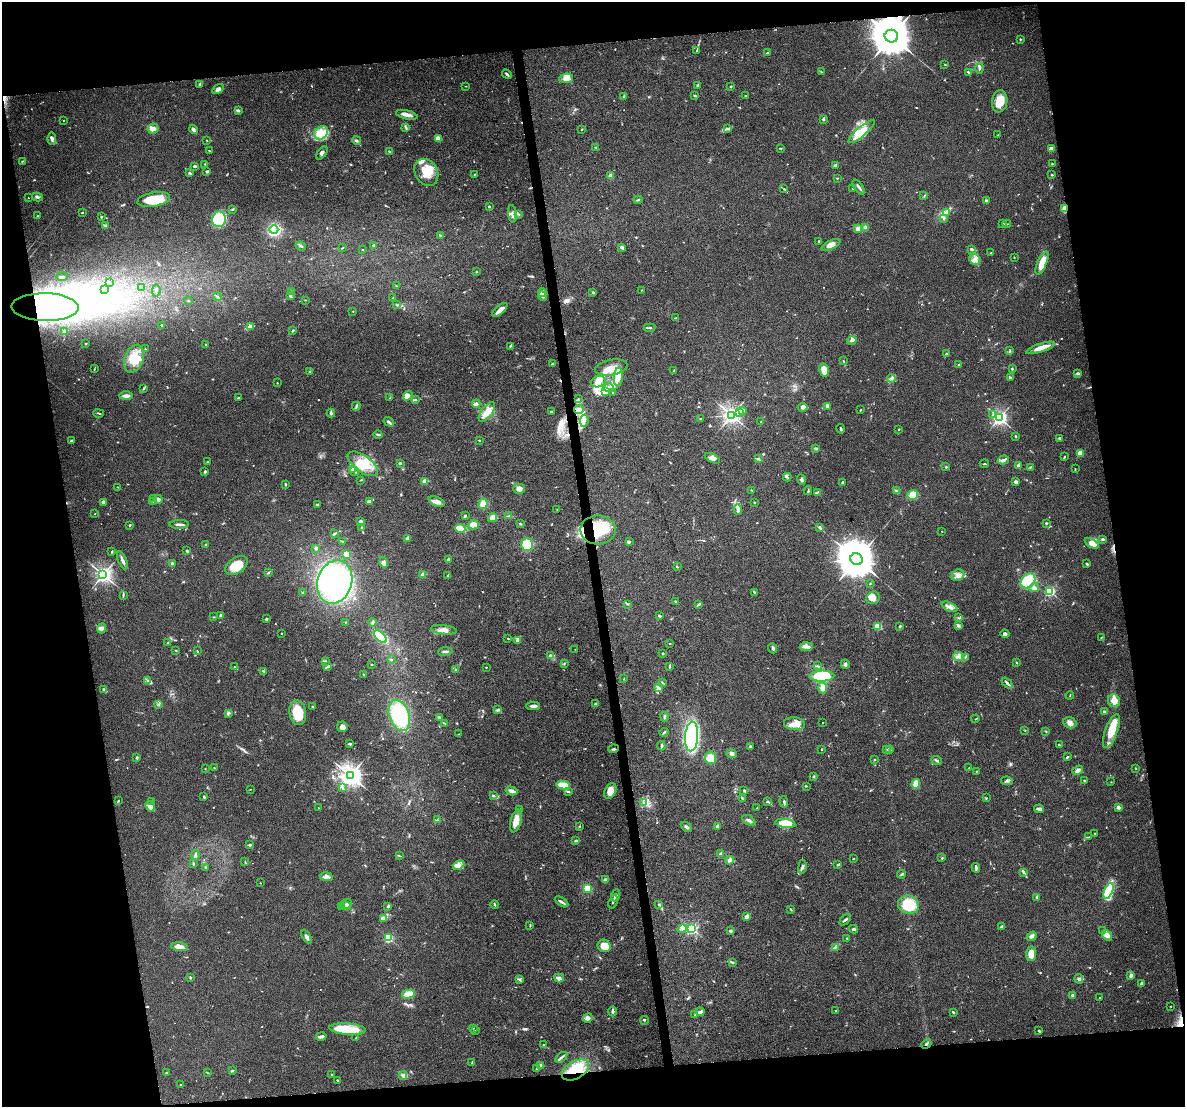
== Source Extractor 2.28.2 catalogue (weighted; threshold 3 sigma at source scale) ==
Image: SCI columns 1-4731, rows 61-4477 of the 4731 x 4494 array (HDU 1 of 3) = the unmasked area's bounding box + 8 px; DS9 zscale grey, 4 x 4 block average (1 PNG px = mean of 4 x 4 image px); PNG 1187 x 1109 px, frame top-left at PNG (2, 2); each listed source drawn as its Kron ellipse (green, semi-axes under 4 px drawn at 4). Shown black and unused: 20% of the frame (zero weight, under 6 of 12 exposures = <1% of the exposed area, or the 3 px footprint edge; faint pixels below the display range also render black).
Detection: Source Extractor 2.28.2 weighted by HDU 2 'WHT'. Background 0.0368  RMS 0.0023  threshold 0.00935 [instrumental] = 3 sigma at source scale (4.09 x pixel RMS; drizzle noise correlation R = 1.36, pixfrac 0.8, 0.0396/0.0396 arcsec/px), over >= 5 px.
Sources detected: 814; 3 too faint to see at this stretch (4 x 4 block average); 17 inside a brighter object's white glare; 6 cosmic-ray / hot-pixel residue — neither listed nor drawn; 23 coinciding with a brighter row at this scale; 58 inside a brighter listed object's ellipse — not listed separately; of the other 707, all 500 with FLUX_AUTO >= 0.585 (the completeness limit of this list) listed and drawn (207 fainter detections not listed), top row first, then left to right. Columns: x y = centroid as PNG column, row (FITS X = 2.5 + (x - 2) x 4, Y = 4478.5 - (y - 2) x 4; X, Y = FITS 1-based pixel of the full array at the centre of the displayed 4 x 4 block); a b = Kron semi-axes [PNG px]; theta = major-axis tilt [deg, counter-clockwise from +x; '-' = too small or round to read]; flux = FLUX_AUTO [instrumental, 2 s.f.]
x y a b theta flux
891 36 7 6 - 7600
1020 39 2 2 - 0.81
697 50 3 2 - 0.89
767 53 4 2 - 1.5
945 64 2 2 - 0.69
979 68 5 2 - 2.4
822 72 3 2 - 0.7
968 72 3 2 - 1
507 74 5 2 - 2.2
566 78 7 4 8 12
199 84 3 2 - 1.5
697 85 3 2 - 1.1
466 86 2 2 - 0.62
731 87 3 2 - 1
218 89 6 3 33 5.2
694 95 3 2 - 1.2
624 96 3 2 - 1.7
745 96 2 2 - 2.8
1000 101 11 7 82 18
239 110 2 2 - 0.99
407 115 11 3 -13 9.7
823 119 2 2 - 1.7
63 120 2 2 - 0.73
406 127 3 2 - 1.4
153 128 5 5 - 5.6
727 128 4 2 - 1.3
193 129 5 2 - 4.2
582 129 2 2 - 1
862 131 17 4 40 18
321 133 8 6 38 12
998 135 2 2 - 0.59
52 139 6 3 -86 3
438 139 4 3 - 8.1
207 140 2 2 - 0.65
356 140 5 2 - 1.8
596 147 3 2 - 1.8
780 148 2 2 - 1.4
1051 149 3 3 - 8.1
209 150 3 2 - 0.67
389 151 2 2 - 1.3
322 153 7 2 56 3.1
22 161 3 2 - 0.98
205 164 2 2 - 0.74
1052 164 3 2 - 1.5
835 165 3 2 - 2.9
195 166 3 2 - 3.3
207 171 3 2 - 2.4
190 172 3 2 - 0.91
426 172 14 11 -59 24
474 175 3 2 - 0.76
1052 175 2 2 - 2.6
611 176 3 2 - 7.7
837 178 3 2 - 0.75
859 187 9 2 -53 2.8
784 189 2 2 - 0.78
853 189 2 2 - 0.99
924 196 2 2 - 0.71
37 197 5 3 - 2.6
28 198 2 2 - 0.7
154 199 16 7 10 44
638 200 4 2 - 1.6
986 200 3 2 - 1.7
489 207 2 2 - 2.1
232 209 3 2 - 1.1
1065 209 2 2 - 67
82 212 2 2 - 1.1
946 213 3 2 - 1.6
512 214 9 3 -82 5.2
519 214 3 2 - 1.2
37 216 2 2 - 0.72
101 217 3 2 - 0.95
944 218 3 2 - 1.6
219 219 8 7 - 40
1003 223 3 2 - 1.6
1007 224 4 2 - 0.97
105 226 4 2 - 2.3
858 228 2 2 - 28
865 228 2 2 - 24
274 230 4 4 - 88
440 235 2 2 - 0.9
819 241 4 2 - 0.91
373 245 2 2 - 4.2
831 245 10 4 25 8.4
301 246 5 2 - 2.1
622 247 4 3 - 2.7
342 248 3 2 - 0.83
972 249 3 2 - 1.6
363 250 2 2 - 0.61
991 253 3 2 - 1.2
1014 257 2 2 - 0.59
975 260 6 5 - 5.9
1042 263 12 4 66 24
476 272 2 2 - 2.1
62 277 5 2 - 2.1
109 283 3 2 - 0.61
396 286 2 2 - 0.71
141 288 4 2 - 1.4
105 290 2 2 - 0.73
642 290 2 2 - 0.64
156 291 6 2 84 1.6
291 291 2 2 - 1.1
542 292 4 3 - 11
593 292 2 2 - 3.5
290 296 3 3 - 2
542 296 5 3 - 3.8
217 297 4 2 - 2
393 298 2 2 - 0.67
305 300 2 2 - 0.76
188 301 2 2 - 0.98
397 305 4 2 - 1.7
45 307 33 14 -1 170
500 310 9 3 42 11
353 311 2 2 - 0.62
675 318 3 2 - 1.1
162 325 2 2 - 0.88
250 327 2 2 - 1
650 328 6 2 8 2.1
64 331 3 2 - 1.3
293 331 3 2 - 1.7
852 341 5 2 - 2.6
86 343 2 2 - 0.8
206 344 2 2 - 0.68
510 346 3 2 - 0.98
1040 348 15 4 18 12
145 349 2 2 - 1
1010 351 2 2 - 0.93
947 353 3 2 - 1.7
134 359 14 9 71 27
843 361 3 2 - 0.91
552 364 4 2 - 1
959 365 3 2 - 1.2
611 367 16 7 9 18
1012 368 3 2 - 1.1
94 369 3 2 - 0.67
824 370 6 5 - 13
673 371 3 2 - 0.65
309 372 2 2 - 0.74
1078 373 3 2 - 2.5
618 377 9 4 87 8.8
1010 377 4 2 - 1.6
891 378 4 2 - 2.4
598 382 7 5 17 8.6
277 383 2 2 - 0.68
144 388 3 2 - 1.2
608 388 5 2 - 3.7
606 391 3 2 - 1.6
613 393 2 2 - 0.65
126 396 6 3 0 5.2
408 396 5 4 - 4.4
238 398 3 2 - 1.2
390 398 2 2 - 0.95
578 399 2 2 - 0.63
415 400 4 2 - 1.6
476 404 4 3 - 3.8
356 406 4 2 - 1.7
827 406 4 3 - 4.1
803 407 5 3 - 6.2
579 409 5 2 - 1.7
743 410 4 2 - 1.6
860 410 2 2 - 1.1
487 412 11 5 53 13
551 412 2 2 - 4.7
740 412 4 4 - 3.9
99 413 5 2 - 1.3
331 413 4 2 - 2.1
732 415 3 2 - 670
993 415 2 2 - 0.82
999 418 2 2 - 410
700 419 2 2 - 1.1
584 421 6 3 82 4
389 422 5 2 - 3.3
761 422 2 2 - 0.9
841 429 5 2 - 1.7
899 429 2 2 - 0.95
378 435 4 2 - 2.5
1015 436 2 2 - 3.5
1060 439 2 2 - 1.1
479 440 2 2 - 0.9
71 441 2 2 - 4.7
816 448 3 3 - 2.3
1080 453 2 2 - 39
1064 457 3 2 - 1.1
712 458 8 4 -27 5.1
758 459 3 2 - 1.5
1003 460 6 3 16 3.8
208 462 3 2 - 0.67
400 463 2 2 - 1.8
363 464 18 8 -35 26
984 464 5 2 - 1.1
1018 465 3 2 - 1.6
946 467 2 2 - 3.8
1030 467 3 2 - 0.99
352 469 3 2 - 3.3
1075 469 3 2 - 0.79
205 471 3 2 - 1.8
354 471 5 2 - 1.5
787 477 4 2 - 1.4
361 480 2 2 - 0.91
801 480 5 3 - 2.5
425 481 2 2 - 31
842 482 3 2 - 1.5
1016 482 3 3 - 4.8
285 484 3 2 - 1
117 487 3 2 - 0.76
519 489 5 5 - 7.3
752 490 2 2 - 0.97
808 491 4 2 - 1.3
896 491 4 2 - 1.6
817 492 4 2 - 2
913 495 5 4 - 26
154 498 3 3 - 2
158 499 4 3 - 6
153 501 2 2 - 0.93
103 502 3 3 - 3.9
369 502 3 2 - 2.1
436 502 9 4 -21 7.1
754 502 2 2 - 0.85
317 504 3 2 - 1.3
483 504 5 4 - 12
557 510 2 2 - 0.61
738 510 5 3 - 5.2
95 514 2 2 - 0.62
465 516 3 2 - 1.8
509 516 3 2 - 1.8
492 518 5 3 - 9.4
361 522 3 3 - 3.6
1046 523 2 2 - 3.3
179 524 9 2 2 3.8
520 524 3 2 - 1
130 525 2 2 - 1.4
473 525 5 4 - 12
362 527 3 2 - 1.6
819 527 3 2 - 1.9
460 529 5 3 - 28
598 530 17 14 -1 57
942 531 2 2 - 0.83
334 534 3 2 - 2.2
407 538 3 2 - 6.9
1103 539 3 2 - 1.7
343 541 3 2 - 1
630 542 2 2 - 0.61
1092 543 8 4 -29 12
206 544 2 2 - 1
527 545 6 6 - 38
316 548 2 2 - 11
187 551 3 2 - 1.6
112 552 2 2 - 0.78
346 554 2 2 - 29
857 559 6 5 - 5600
122 560 9 2 -67 4.5
448 560 3 2 - 3.4
384 562 5 3 - 6.4
172 564 3 2 - 2.1
1087 564 3 2 - 1.7
236 566 12 7 35 22
677 567 2 2 - 1.4
268 572 3 2 - 1.1
423 574 2 2 - 30
103 575 3 2 - 590
448 575 4 2 - 1.3
958 575 6 5 - 7.1
1028 581 8 6 46 59
335 582 22 17 72 290
870 584 2 2 - 0.8
1034 588 5 3 - 4.4
1050 591 2 2 - 190
303 592 3 2 - 0.63
754 592 3 2 - 1.2
123 595 3 2 - 1
873 598 7 6 - 7.3
675 601 3 2 - 1
627 604 3 2 - 0.9
698 604 3 2 - 1.4
950 607 8 3 -23 4.5
220 615 3 2 - 2.4
659 616 3 2 - 1.8
214 617 2 2 - 0.62
959 618 2 2 - 0.89
266 619 3 2 - 2.4
345 622 2 2 - 0.77
373 622 4 2 - 1.8
878 626 2 2 - 68
958 626 3 3 - 2
899 627 3 2 - 1.2
101 628 5 3 - 3.1
444 630 13 4 -6 7.9
281 633 2 2 - 1.5
1005 634 4 3 - 4
380 637 8 4 -43 46
1101 637 3 2 - 0.61
508 638 2 2 - 1.4
518 640 3 2 - 1.6
168 642 2 2 - 0.79
670 643 3 2 - 0.68
806 647 6 3 4 4.5
773 648 5 3 - 2.4
575 649 2 2 - 0.67
175 650 2 2 - 0.61
197 651 3 2 - 0.87
445 652 7 3 4 2.9
663 653 2 2 - 1.6
551 656 4 2 - 6.5
959 657 5 2 - 3.6
965 657 2 2 - 0.9
391 659 3 2 - 0.94
326 661 4 2 - 1.3
564 663 2 2 - 0.64
1016 663 3 2 - 1.3
845 664 4 3 - 2.2
372 665 2 2 - 0.66
817 666 3 2 - 0.9
234 667 2 2 - 0.74
328 667 4 2 - 1.9
486 667 2 2 - 1.2
670 667 2 2 - 0.73
456 670 2 2 - 0.64
264 671 3 2 - 1.5
364 675 2 2 - 0.78
822 676 12 5 1 71
624 679 2 2 - 0.61
148 681 4 3 - 2.3
662 683 2 2 - 0.79
1007 683 6 2 -47 3
659 688 4 2 - 2.4
823 688 5 3 - 10
103 689 3 2 - 1.3
1070 695 4 2 - 0.81
1114 701 6 6 - 11
159 704 2 2 - 0.64
596 704 2 2 - 10
312 706 2 2 - 1
533 706 7 3 -2 4.2
498 710 4 3 - 2.4
1104 711 2 2 - 7.6
228 713 4 3 - 2.5
298 713 12 8 -83 43
399 715 16 10 -70 83
665 717 5 2 - 1.4
439 718 4 2 - 0.76
975 719 4 2 - 0.82
444 723 3 2 - 0.99
822 723 2 2 - 0.87
1070 723 7 5 -20 5.7
794 724 10 6 -7 15
342 727 5 5 - 6.1
1025 730 2 2 - 0.72
1045 731 2 2 - 0.7
1111 731 18 6 70 28
664 732 4 2 - 1.4
459 734 3 2 - 0.93
692 736 15 6 86 230
350 744 3 2 - 2.6
1059 745 2 2 - 1.1
661 746 4 2 - 2
750 746 3 2 - 1.6
613 749 5 2 - 1.8
822 750 2 2 - 0.64
886 750 2 2 - 0.72
890 750 3 2 - 1.3
731 754 5 3 - 3.7
1068 757 2 2 - 1.8
137 758 3 2 - 1.9
710 758 6 5 - 14
875 760 2 2 - 0.61
937 760 5 2 - 2.4
214 768 2 2 - 1.4
969 768 2 2 - 0.91
1136 768 2 2 - 0.67
205 769 2 2 - 0.8
1078 770 5 3 - 5.1
976 771 2 2 - 0.69
350 775 3 3 - 1100
813 776 3 2 - 1.2
1084 780 3 2 - 1.3
1007 781 6 2 -9 2.5
1111 782 2 2 - 0.64
916 784 5 3 - 17
563 785 7 3 -12 25
806 786 3 2 - 0.88
343 788 2 2 - 1.3
250 789 2 2 - 0.6
744 790 3 3 - 1.5
511 791 6 3 -15 6.7
568 791 3 2 - 1.7
610 791 8 5 63 14
493 796 3 2 - 1.2
204 797 3 2 - 1.4
986 798 3 2 - 0.72
742 799 4 2 - 1.3
118 801 2 2 - 0.96
152 802 3 3 - 1.8
644 802 3 2 - 2.2
767 802 4 2 - 1.6
784 802 6 2 -82 2.1
150 806 5 3 - 11
1118 807 2 2 - 18
319 808 2 2 - 0.74
757 808 2 2 - 0.64
520 809 2 2 - 0.6
1039 809 5 2 - 6.5
437 820 2 2 - 0.7
749 820 7 2 -33 3.1
516 821 12 5 76 14
785 823 10 4 -7 30
579 826 2 2 - 0.76
717 826 2 2 - 4.1
686 827 6 2 -40 3.7
1095 833 2 2 - 1.2
1088 837 3 2 - 0.81
576 841 3 2 - 1.5
250 845 3 2 - 1.6
721 854 3 2 - 5.1
195 855 5 2 - 2
399 856 3 2 - 0.64
853 858 2 2 - 0.66
942 858 3 2 - 0.86
730 860 4 3 - 3.4
245 862 3 2 - 0.8
193 864 3 2 - 1.3
459 865 6 4 22 5.9
838 865 3 2 - 1.5
802 867 7 2 81 2.6
205 868 2 2 - 0.65
976 868 5 2 - 1.7
1023 872 3 2 - 2.3
901 874 4 2 - 1.7
326 877 7 4 -9 4.7
605 880 3 3 - 2.8
260 883 2 2 - 0.9
587 888 4 3 - 25
1108 891 8 4 68 68
615 895 6 3 67 2.9
1037 897 3 2 - 3.3
561 902 7 2 -33 3.1
613 902 7 2 70 2.8
347 904 5 3 - 3
495 905 4 2 - 1.1
659 905 3 2 - 1
908 905 10 9 - 57
345 906 6 2 -21 3
388 906 3 2 - 2.3
342 907 2 2 - 0.8
791 909 2 2 - 0.71
746 917 4 4 - 5.1
384 919 3 2 - 1.6
845 920 7 2 45 2.2
530 926 2 2 - 0.82
1001 927 3 2 - 1.1
692 928 2 2 - 240
682 929 5 3 - 2.7
853 929 4 2 - 2.8
730 931 3 3 - 2.4
1102 931 2 2 - 0.76
1107 935 6 4 -50 6.9
1032 936 5 3 - 3.8
307 937 7 3 -58 4.3
388 938 2 2 - 120
847 938 2 2 - 0.66
604 946 7 6 - 14
180 947 8 4 -9 9.5
835 947 2 2 - 0.89
1031 954 7 5 85 14
732 962 3 2 - 1.8
1131 975 3 2 - 4.7
190 977 3 2 - 1
559 978 5 3 - 6
520 979 2 2 - 1.2
1079 979 5 3 - 2.9
1141 984 4 2 - 1.8
408 994 6 4 14 12
1072 995 3 3 - 1.5
1099 998 2 2 - 0.87
1171 1006 2 2 - 0.64
613 1011 5 2 - 2.7
836 1011 3 2 - 1.1
700 1012 4 2 - 3.9
953 1012 4 2 - 1.6
695 1015 3 2 - 1.4
588 1018 5 4 - 3.9
644 1020 4 2 - 1
473 1028 2 2 - 1
348 1029 18 5 -4 43
475 1030 2 2 - 0.82
1039 1031 3 2 - 1.9
321 1036 5 2 - 5.2
356 1038 2 2 - 0.59
926 1044 5 2 - 2.3
543 1045 2 2 - 0.59
561 1057 7 2 38 3.1
472 1063 2 2 - 0.77
540 1066 2 2 - 9.6
537 1069 3 2 - 1.8
575 1070 15 8 30 49
232 1071 3 2 - 1.7
167 1073 2 2 - 7.3
208 1073 3 2 - 0.81
332 1074 2 2 - 0.6
403 1075 4 3 - 2.3
338 1080 3 2 - 1.4
180 1084 2 2 - 0.94
Overlapping masked pixels (flux is a lower limit): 7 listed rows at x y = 891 36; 1065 209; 45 307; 579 409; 598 530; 926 1044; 575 1070
Diffuse or blended objects may show on this block-average render without a row.